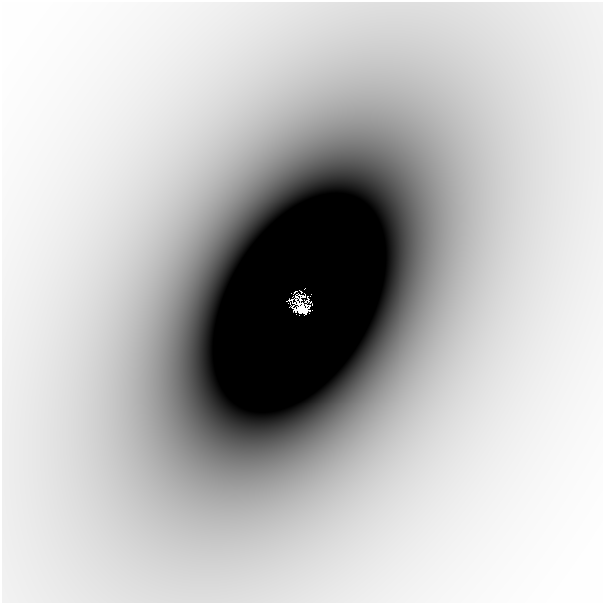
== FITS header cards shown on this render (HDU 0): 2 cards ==
NAXIS1  =                  601
NAXIS2  =                  601

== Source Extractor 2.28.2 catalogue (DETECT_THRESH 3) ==
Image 601 x 601 px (HDU 0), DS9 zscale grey, 1 PNG px = 1 image px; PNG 605 x 605 px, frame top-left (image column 1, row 601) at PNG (2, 2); no overlay
Background -1.04e-04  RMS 1.6e-05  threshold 4.75e-05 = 3 sigma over >= 5 px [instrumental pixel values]
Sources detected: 4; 4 with non-positive FLUX_AUTO (blend fragments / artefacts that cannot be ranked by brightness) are neither listed nor drawn; the other 0 listed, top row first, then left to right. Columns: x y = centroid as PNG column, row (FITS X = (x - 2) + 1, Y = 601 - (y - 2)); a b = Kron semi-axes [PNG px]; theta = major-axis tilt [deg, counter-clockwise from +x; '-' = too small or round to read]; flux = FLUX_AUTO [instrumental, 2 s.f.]
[4 non-positive-flux detections neither listed nor drawn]